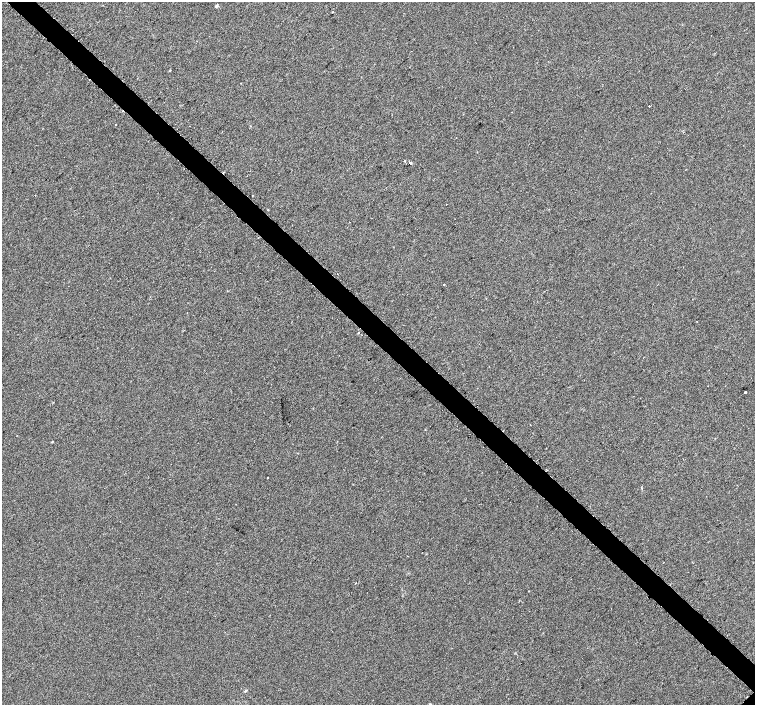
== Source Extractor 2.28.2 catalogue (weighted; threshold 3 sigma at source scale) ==
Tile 11 of 4 x 4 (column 3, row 3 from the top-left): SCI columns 3066-4571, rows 1613-3018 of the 6096 x 6087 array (HDU 1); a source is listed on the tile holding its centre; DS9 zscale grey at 2 x 2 block average (1 PNG px = mean of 2 x 2 image px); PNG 757 x 707 px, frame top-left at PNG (2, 2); no overlay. Shown black and unused: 4% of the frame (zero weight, under 2 of 3 exposures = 2% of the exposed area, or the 3 px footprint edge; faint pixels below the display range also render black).
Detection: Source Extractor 2.28.2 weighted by HDU 2 'WHT'; one run over the whole footprint, this tile lists its part. Background 0.00785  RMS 0.0056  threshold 0.0252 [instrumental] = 3 sigma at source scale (4.5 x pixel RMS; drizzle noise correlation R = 1.50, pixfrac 1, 0.0396/0.0396 arcsec/px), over >= 5 px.
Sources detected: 19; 2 cosmic-ray / hot-pixel residue — not listed; the other 17 listed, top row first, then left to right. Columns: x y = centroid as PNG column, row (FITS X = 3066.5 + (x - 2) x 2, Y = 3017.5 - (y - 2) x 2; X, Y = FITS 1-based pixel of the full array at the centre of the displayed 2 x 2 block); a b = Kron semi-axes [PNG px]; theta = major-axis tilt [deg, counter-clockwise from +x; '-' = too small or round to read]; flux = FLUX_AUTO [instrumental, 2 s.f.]
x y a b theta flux
216 6 4 3 - 1.6
333 12 2 2 - 2.2
649 106 2 2 - 2.7
115 125 2 2 - 0.55
404 161 2 2 - 2.6
410 163 2 2 - 12
35 195 2 2 - 0.5
446 204 2 2 - 3.1
268 210 2 2 - 4.1
337 274 2 2 - 0.49
444 285 2 2 - 1.9
359 333 2 2 - 0.77
745 392 2 2 - 3.6
52 441 3 2 - 0.97
268 477 2 2 - 1.1
641 488 2 2 - 2.2
246 691 4 2 - 1.2
Diffuse or blended objects may show on this block-average render without a row.